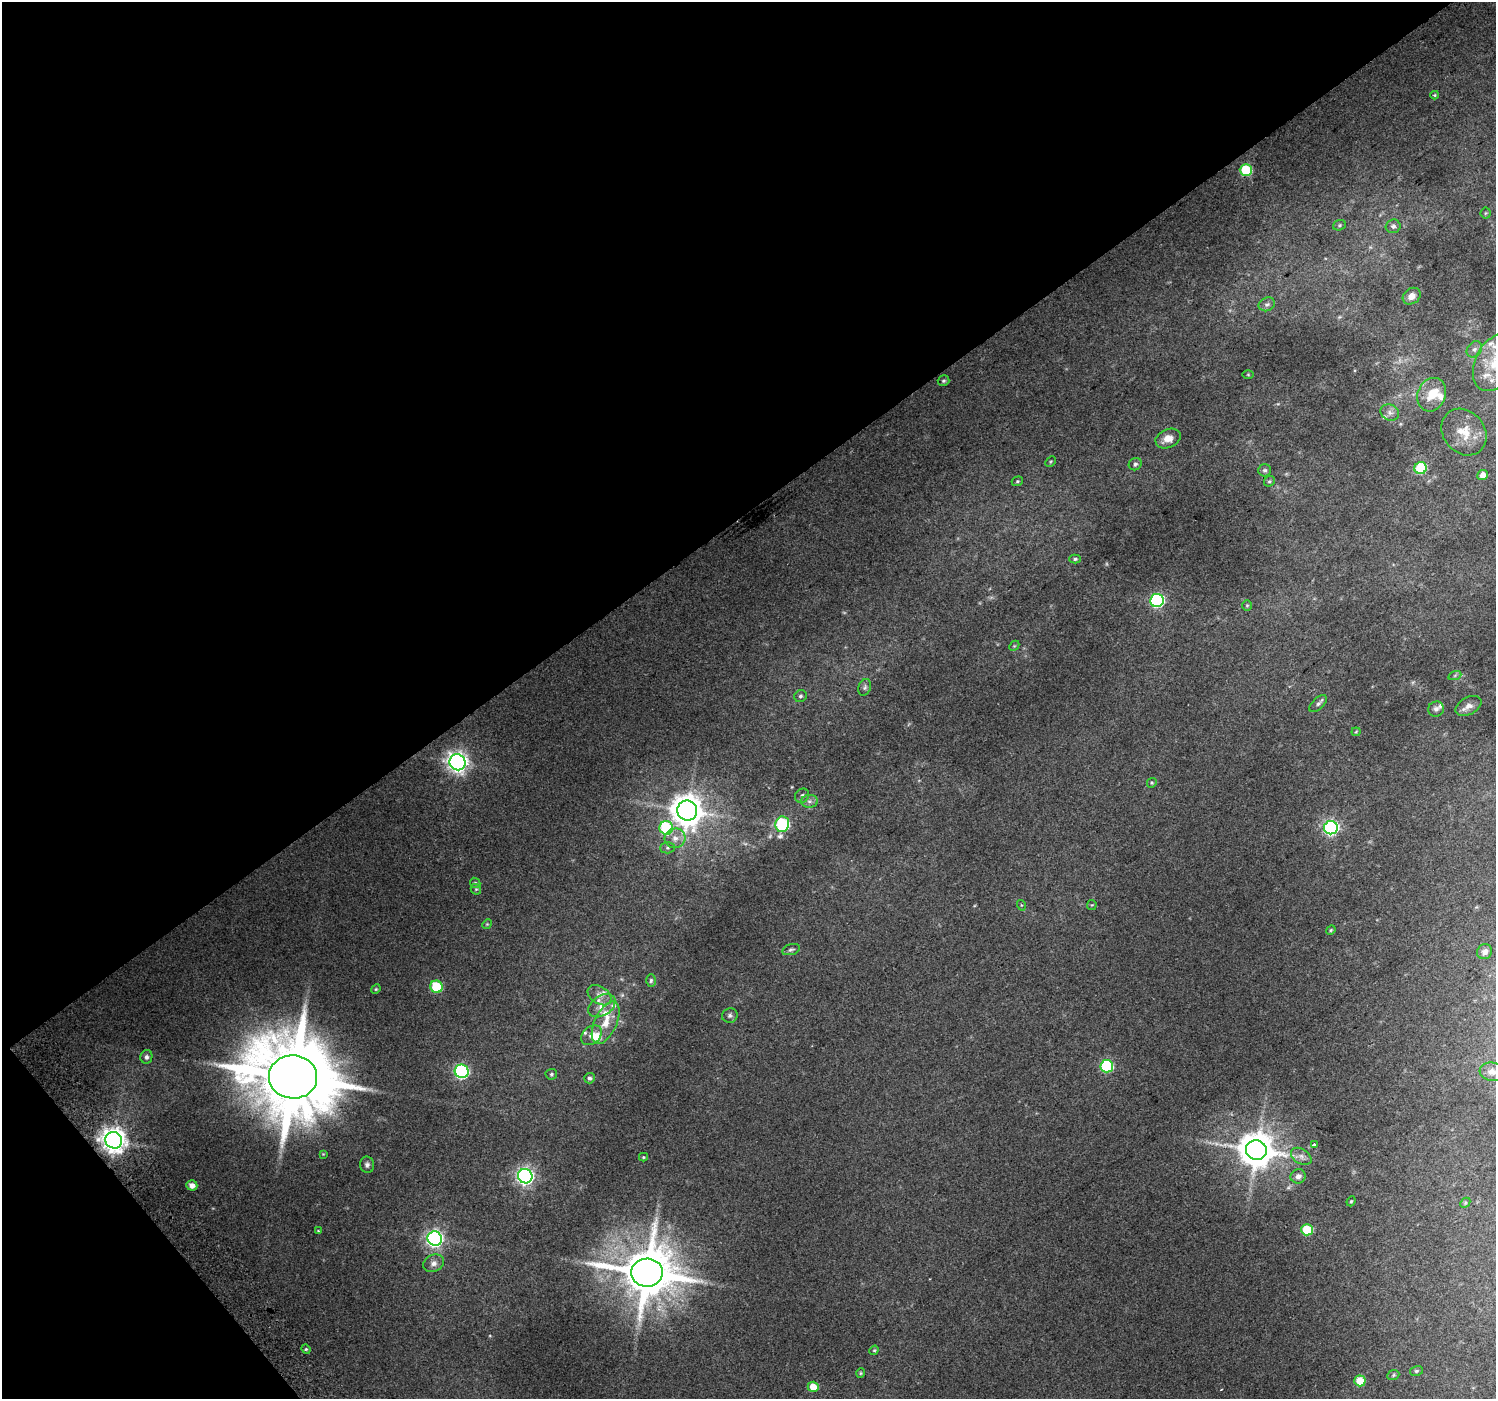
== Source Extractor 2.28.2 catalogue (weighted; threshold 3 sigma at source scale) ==
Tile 5 of 4 x 4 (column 1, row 2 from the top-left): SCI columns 40-1533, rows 3017-4413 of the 6047 x 5969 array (HDU 1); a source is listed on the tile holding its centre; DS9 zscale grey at full resolution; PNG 1498 x 1401 px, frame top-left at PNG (2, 2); each listed source drawn as its Kron ellipse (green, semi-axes under 4 px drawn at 4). Shown black and unused: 39% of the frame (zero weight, under 2 of 3 exposures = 2% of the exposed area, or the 3 px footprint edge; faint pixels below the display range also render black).
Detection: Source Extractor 2.28.2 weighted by HDU 2 'WHT'; one run over the whole footprint, this tile lists its part. Background 0.0682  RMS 0.014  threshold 0.0614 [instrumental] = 3 sigma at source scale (4.5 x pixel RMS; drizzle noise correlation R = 1.50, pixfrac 1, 0.0396/0.0396 arcsec/px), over >= 5 px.
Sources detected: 109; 5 too faint to see at this stretch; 1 cosmic-ray / hot-pixel residue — neither listed nor drawn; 13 inside a brighter listed object's ellipse — not listed separately; the other 90 listed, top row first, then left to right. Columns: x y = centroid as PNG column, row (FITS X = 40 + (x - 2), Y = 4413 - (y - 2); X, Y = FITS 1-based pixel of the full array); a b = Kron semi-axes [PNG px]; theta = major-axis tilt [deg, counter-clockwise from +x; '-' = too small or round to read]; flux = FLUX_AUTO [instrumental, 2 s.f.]
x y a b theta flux
1435 95 4 4 - 1.6
1246 170 6 6 - 76
1486 213 5 5 - 1.8
1339 225 6 5 - 2.1
1393 226 7 6 - 4.2
1412 296 9 7 36 9.5
1267 304 8 6 24 4.3
1474 349 9 7 50 4.7
1495 363 30 20 64 64
1248 375 6 4 -1 1.3
944 381 6 5 - 2.2
1432 395 17 14 66 24
1390 413 9 7 -26 5.8
1464 432 25 20 -50 30
1168 438 13 9 22 14
1051 462 6 4 45 1.5
1135 464 7 6 - 3.4
1421 468 6 6 - 84
1265 470 6 6 - 3
1483 475 5 5 - 11
1017 481 6 4 21 1.8
1269 481 6 5 - 2.1
1075 559 6 4 1 2.3
1157 600 7 6 - 240
1247 605 5 5 - 2
1014 646 6 4 44 1.9
1455 675 7 4 19 2.3
865 687 9 6 70 3.4
800 696 6 6 - 2.8
1318 704 11 5 43 3.8
1469 706 14 8 29 9.2
1436 709 8 7 - 4.3
1356 732 4 4 - 1.3
458 762 8 7 - 930
1152 783 5 4 - 1.8
802 796 7 6 - 4.3
809 801 8 6 1 4.7
687 810 10 9 - 2300
782 824 8 7 - 150
666 828 7 6 - 110
1331 828 7 6 - 340
675 838 10 10 - 11
668 848 7 5 2 3.1
475 883 5 4 - 1.9
476 889 5 5 - 1.8
1021 905 5 3 - 1.3
1092 905 5 5 - 1.4
487 924 5 4 - 1.7
1331 930 5 4 - 1.5
791 950 9 5 17 3.1
1485 952 8 7 - 5.9
651 980 6 4 87 2.4
436 987 6 6 - 76
376 989 5 4 - 1.6
600 995 13 8 -33 9.1
602 1006 15 10 33 13
730 1016 8 7 - 3.8
606 1023 23 11 65 24
592 1035 11 8 41 9.6
146 1057 7 6 - 4.3
1107 1066 6 6 - 150
462 1071 7 6 - 250
1492 1072 12 9 -6 8.3
551 1074 6 5 - 2.3
293 1077 24 21 -4 21000
589 1078 5 5 - 3.5
114 1140 8 8 - 1500
1314 1144 3 3 - 38
1256 1150 10 9 - 3400
323 1154 4 3 - 1
1301 1156 11 7 -32 6.2
643 1157 4 4 - 1.5
367 1165 8 7 - 4
525 1176 7 7 - 530
1298 1176 7 7 - 5.6
192 1185 5 5 - 8
1351 1201 5 4 - 1.5
1465 1203 6 4 47 1.8
1307 1230 6 5 - 59
318 1231 4 4 - 1.1
435 1239 7 7 - 490
434 1263 11 8 25 6.8
647 1273 16 14 3 8200
306 1349 5 4 - 1.7
874 1350 5 4 - 1.5
1416 1371 6 5 - 2.2
861 1373 5 4 - 1.6
1393 1375 6 4 24 2
1360 1381 5 5 - 40
813 1387 5 5 - 23
Isophote crosses this tile's border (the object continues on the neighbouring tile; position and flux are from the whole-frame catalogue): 1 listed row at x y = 1495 363